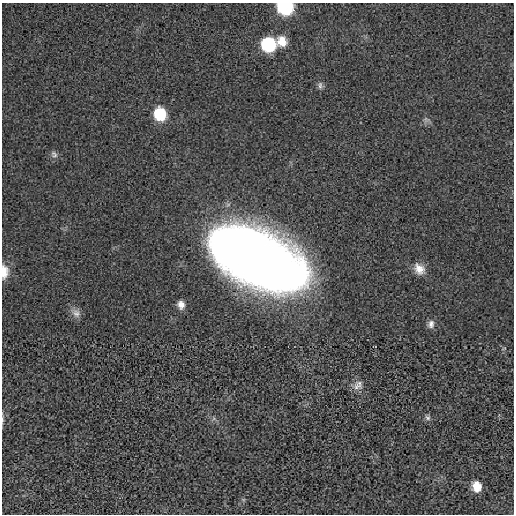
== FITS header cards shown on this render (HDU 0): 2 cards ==
NAXIS1  =                  512 / length of data axis 1
NAXIS2  =                  512 / length of data axis 2

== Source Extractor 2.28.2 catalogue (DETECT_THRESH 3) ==
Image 512 x 512 px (HDU 0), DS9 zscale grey, 1 PNG px = 1 image px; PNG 516 x 516 px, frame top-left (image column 1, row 512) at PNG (2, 3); no overlay
Background -3.03e-04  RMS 0.0041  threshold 0.0123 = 3 sigma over >= 5 px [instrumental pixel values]
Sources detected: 17; all 17 listed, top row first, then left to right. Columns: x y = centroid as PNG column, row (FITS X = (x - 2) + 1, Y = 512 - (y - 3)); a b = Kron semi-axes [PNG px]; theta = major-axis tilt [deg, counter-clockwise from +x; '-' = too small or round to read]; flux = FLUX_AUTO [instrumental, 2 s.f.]
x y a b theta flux
285 7 11 9 -6 25
282 41 11 10 - 4
268 44 11 10 - 20
320 85 11 6 85 0.84
160 114 10 9 - 14
426 119 9 6 -45 0.89
54 154 10 8 -55 1
257 259 73 38 -26 430
419 269 15 11 -50 3.1
4 272 17 9 -89 3.1
181 305 9 8 - 1.9
76 313 13 10 -42 1.8
431 324 11 8 75 1.4
357 387 15 10 -1 2
428 417 8 7 - 0.79
3 419 12 4 84 0.71
477 486 10 8 -75 3.9
At the frame edge (FLAGS 8, measured only in part): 3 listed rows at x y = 285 7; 4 272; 3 419